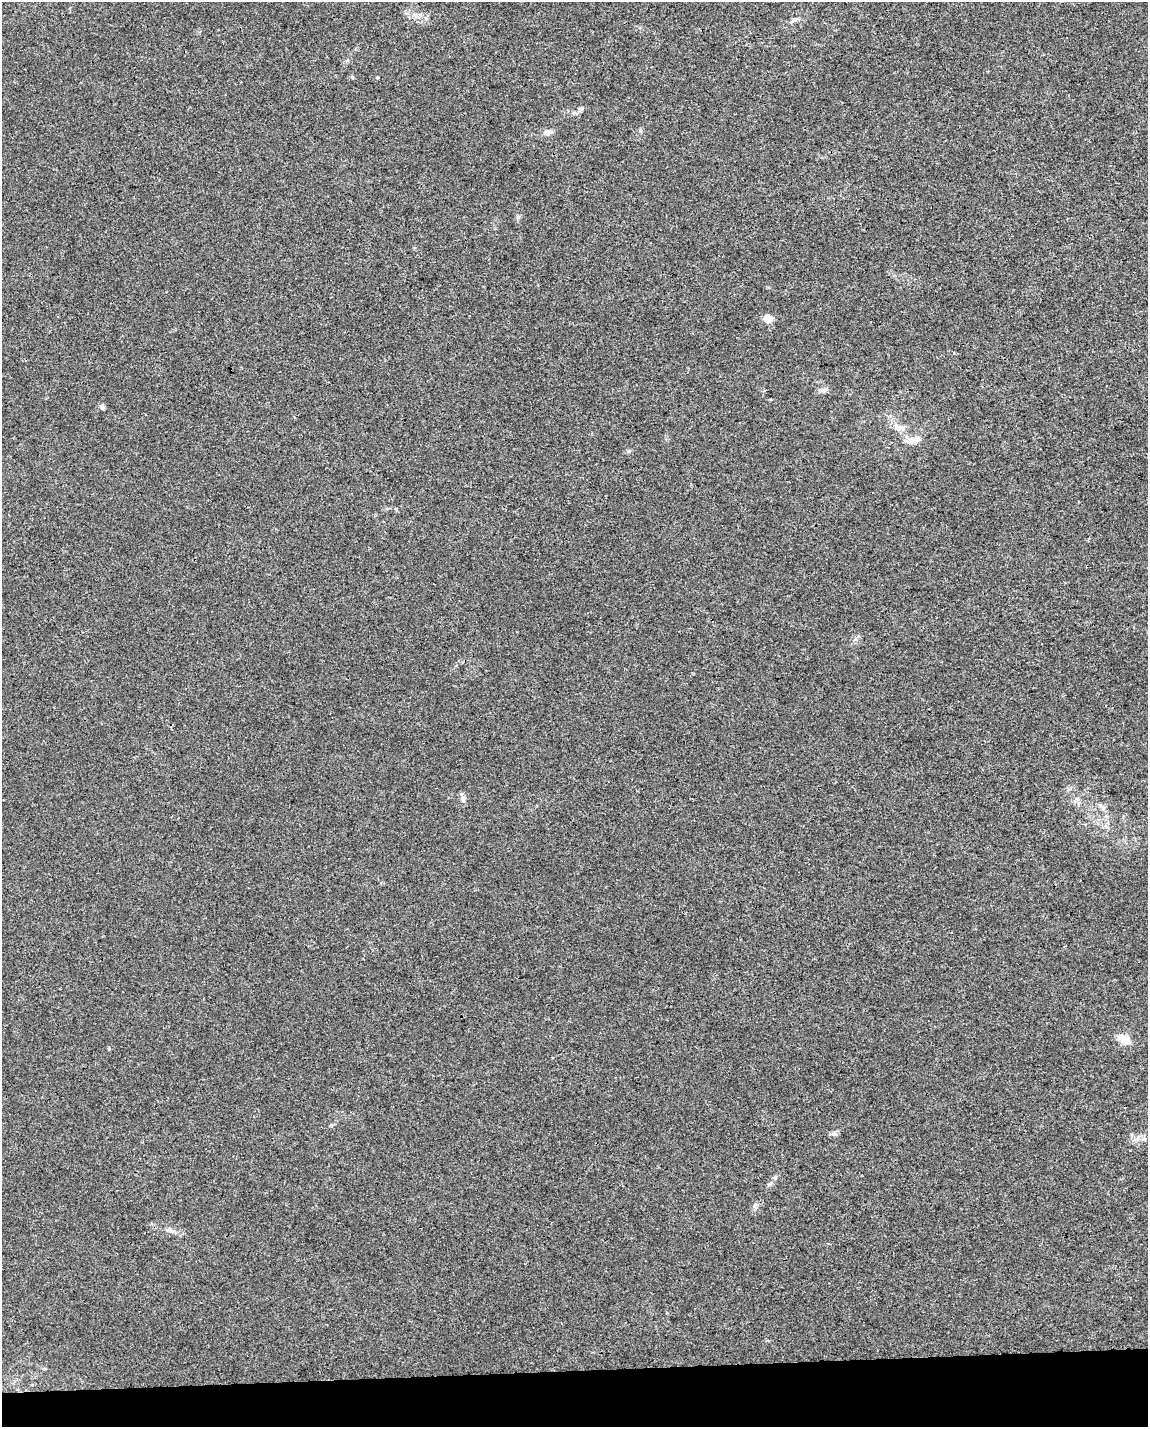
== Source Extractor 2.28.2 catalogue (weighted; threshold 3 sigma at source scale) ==
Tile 10 of 4 x 3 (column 2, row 3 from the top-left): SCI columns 1147-2292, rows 53-1477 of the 4584 x 4338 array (HDU 1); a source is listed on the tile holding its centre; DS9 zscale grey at full resolution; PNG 1150 x 1429 px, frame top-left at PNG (2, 2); no overlay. Shown black and unused: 4% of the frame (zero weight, under 3 of 4 exposures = <1% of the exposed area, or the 3 px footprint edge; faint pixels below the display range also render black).
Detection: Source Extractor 2.28.2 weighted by HDU 2 'WHT'; one run over the whole footprint, this tile lists its part. Background 0.00662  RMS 0.0031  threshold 0.0141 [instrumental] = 3 sigma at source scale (4.5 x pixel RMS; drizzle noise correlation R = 1.50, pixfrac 1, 0.0396/0.0396 arcsec/px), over >= 5 px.
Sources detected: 15; all 15 listed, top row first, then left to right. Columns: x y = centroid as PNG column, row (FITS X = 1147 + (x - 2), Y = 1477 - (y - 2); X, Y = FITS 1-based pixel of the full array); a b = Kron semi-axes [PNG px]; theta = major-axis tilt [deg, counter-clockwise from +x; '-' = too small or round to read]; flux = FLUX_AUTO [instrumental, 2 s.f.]
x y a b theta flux
794 20 9 6 23 0.99
377 77 3 3 - 0.3
548 132 12 7 17 1.4
767 318 9 8 - 3.1
825 390 7 4 19 0.71
102 407 7 6 - 0.73
913 440 16 8 15 3.3
629 451 5 5 - 0.46
463 798 8 6 -88 0.93
1101 806 13 5 -46 1.2
1125 1039 11 9 -30 5
834 1134 9 4 9 0.78
755 1206 10 4 -56 0.63
170 1230 11 5 -26 1
44 1369 5 3 - 0.33
Unlisted compact peaks at least as high as the median listed source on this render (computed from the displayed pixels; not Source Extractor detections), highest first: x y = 109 1049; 581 109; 769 1184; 640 131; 775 1177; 352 77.